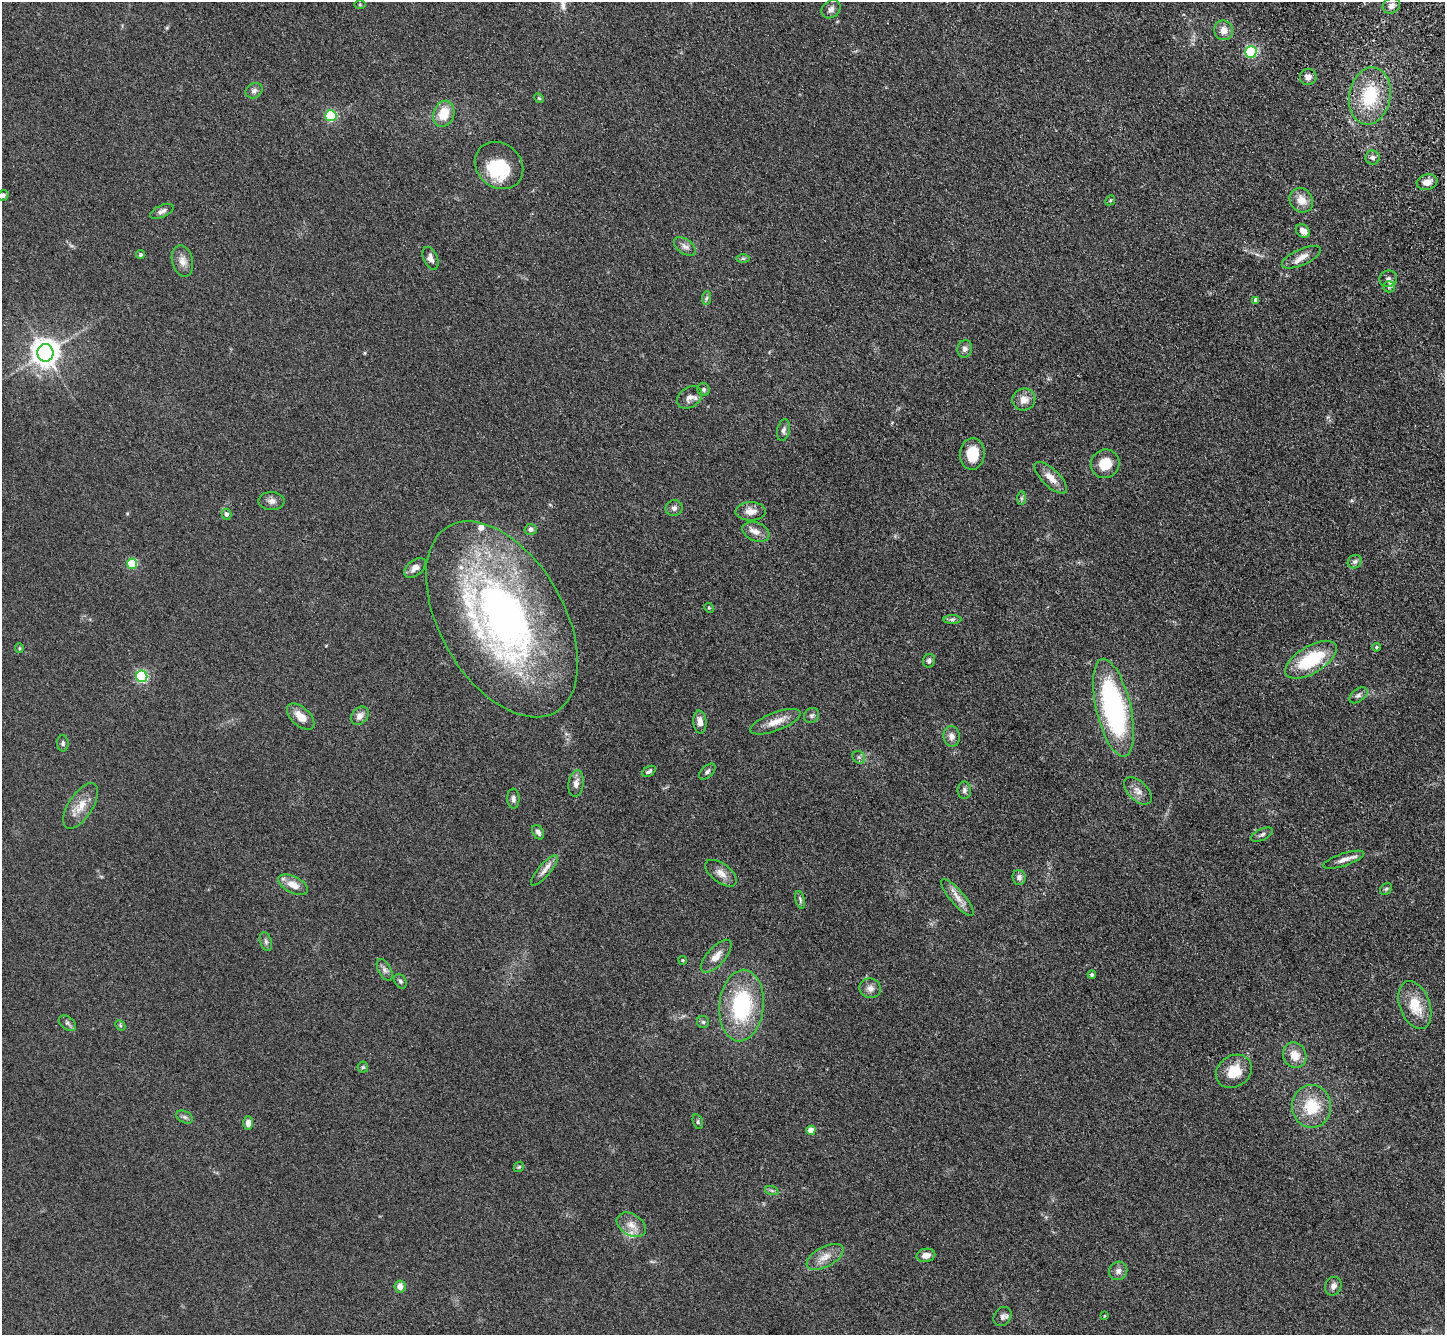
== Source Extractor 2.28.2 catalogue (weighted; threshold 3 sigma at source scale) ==
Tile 10 of 4 x 4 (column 2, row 3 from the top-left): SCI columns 1548-2990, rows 1695-3027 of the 5980 x 5920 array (HDU 1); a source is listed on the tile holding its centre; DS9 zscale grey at full resolution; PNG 1447 x 1337 px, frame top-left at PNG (2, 2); each listed source drawn as its Kron ellipse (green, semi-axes under 4 px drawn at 4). Shown black and unused: <1% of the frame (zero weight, under 3 of 4 exposures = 6% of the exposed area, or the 3 px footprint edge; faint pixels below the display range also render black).
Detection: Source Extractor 2.28.2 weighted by HDU 2 'WHT'; one run over the whole footprint, this tile lists its part. Background 0.0609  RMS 0.0079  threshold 0.0357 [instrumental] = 3 sigma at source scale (4.5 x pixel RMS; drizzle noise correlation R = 1.50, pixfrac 1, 0.05/0.05 arcsec/px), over >= 5 px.
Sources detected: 115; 2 inside a brighter listed object's ellipse — not listed separately; the other 113 listed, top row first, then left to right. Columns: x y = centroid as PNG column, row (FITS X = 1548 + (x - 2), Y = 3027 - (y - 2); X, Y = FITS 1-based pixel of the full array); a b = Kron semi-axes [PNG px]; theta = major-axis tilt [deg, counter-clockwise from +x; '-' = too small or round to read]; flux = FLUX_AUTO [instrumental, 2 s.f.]
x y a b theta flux
360 5 5 4 - 0.86
1391 6 9 7 26 4
831 9 10 8 41 3.4
1224 30 10 9 - 6.4
1251 52 6 5 - 100
1308 77 8 8 - 4
254 91 9 7 33 3.2
1370 96 29 20 80 38
539 98 5 4 - 0.92
444 114 13 10 70 17
331 116 5 5 - 74
1373 158 7 7 - 2.5
499 165 26 22 -41 34
1427 182 10 7 16 5.7
3 195 5 5 - 2
1110 200 5 4 - 0.98
1301 200 13 11 -52 9.4
162 211 12 6 25 3.2
1303 231 8 6 -39 5.5
685 246 12 7 -35 3.8
140 255 4 4 - 1.3
1301 257 21 8 24 6.7
430 258 12 7 -67 3.8
743 258 7 4 0 1.3
182 261 16 10 -76 6.3
1388 279 9 8 - 2.8
1389 287 6 6 - 1.8
706 298 7 4 88 1.4
1256 300 4 4 - 3.3
965 349 9 7 78 3.1
45 353 9 8 - 930
703 389 6 6 - 1.8
690 397 13 10 35 5.1
1024 400 11 11 - 7.1
783 430 11 6 78 2.8
972 454 16 12 84 19
1105 464 15 14 - 14
1051 478 21 8 -44 8.5
1021 498 7 4 89 1.4
271 501 13 9 -1 4.1
674 508 8 8 - 2.6
751 511 15 9 1 7
226 514 5 5 - 2.5
531 529 6 5 - 3.2
756 532 14 9 -22 5.9
1355 562 7 6 - 2.1
132 564 5 5 - 47
415 568 12 7 40 5.5
709 608 5 4 - 0.92
502 619 107 62 -60 380
952 620 9 4 1 1.7
1376 647 4 3 - 0.87
19 648 5 4 - 0.84
1311 660 29 13 31 44
929 661 7 6 - 2
142 676 6 5 - 110
1358 695 10 6 37 2.4
1113 708 50 17 -77 150
812 715 8 7 - 2
360 716 10 7 46 4.8
301 717 16 9 -43 9.7
700 722 11 6 -85 5.1
775 722 26 9 21 10
952 736 10 8 -78 4.4
63 743 8 5 -89 1.6
859 757 7 5 -43 1.9
649 771 7 4 32 1.8
707 772 10 5 43 2
576 783 14 7 83 4.3
964 790 9 7 -90 2.5
1138 791 17 9 -44 5.9
513 799 10 6 -88 2.6
81 806 26 12 57 12
538 832 8 5 -59 2.7
1262 835 11 5 26 2.3
1344 860 21 6 18 5.2
544 870 19 6 49 5.4
721 873 18 9 -36 6.7
1019 877 7 6 - 2.8
293 885 16 8 -26 9.1
1386 889 6 5 - 1.3
957 897 23 7 -49 7.3
800 900 9 4 -75 1.5
266 941 10 5 -73 2.2
716 956 20 9 48 7.5
683 960 4 4 - 0.86
385 970 12 6 -61 3
1092 975 4 4 - 1.4
400 981 8 5 -59 1.7
870 988 11 9 -17 4.2
1415 1005 25 15 -69 21
741 1006 36 22 84 75
703 1022 6 6 - 1.5
67 1023 10 6 -38 2.2
120 1025 6 4 -48 1.1
1295 1055 13 11 -64 9.7
363 1067 6 5 - 1.2
1234 1071 19 15 34 17
1311 1106 21 19 -87 27
185 1117 9 5 -26 2
698 1122 7 5 -73 1.4
248 1123 7 4 -88 4.9
811 1130 4 4 - 10
519 1167 6 4 43 1
772 1191 7 4 -19 1.5
631 1225 16 10 -33 8.2
926 1255 9 6 11 5.2
825 1257 20 10 28 8.6
1118 1271 9 9 - 3.7
400 1286 6 5 - 6.9
1333 1286 9 8 - 3.8
1104 1316 3 3 - 0.69
1002 1317 10 8 53 3.3
Isophote crosses this tile's border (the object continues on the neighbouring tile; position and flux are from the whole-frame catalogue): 1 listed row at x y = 3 195